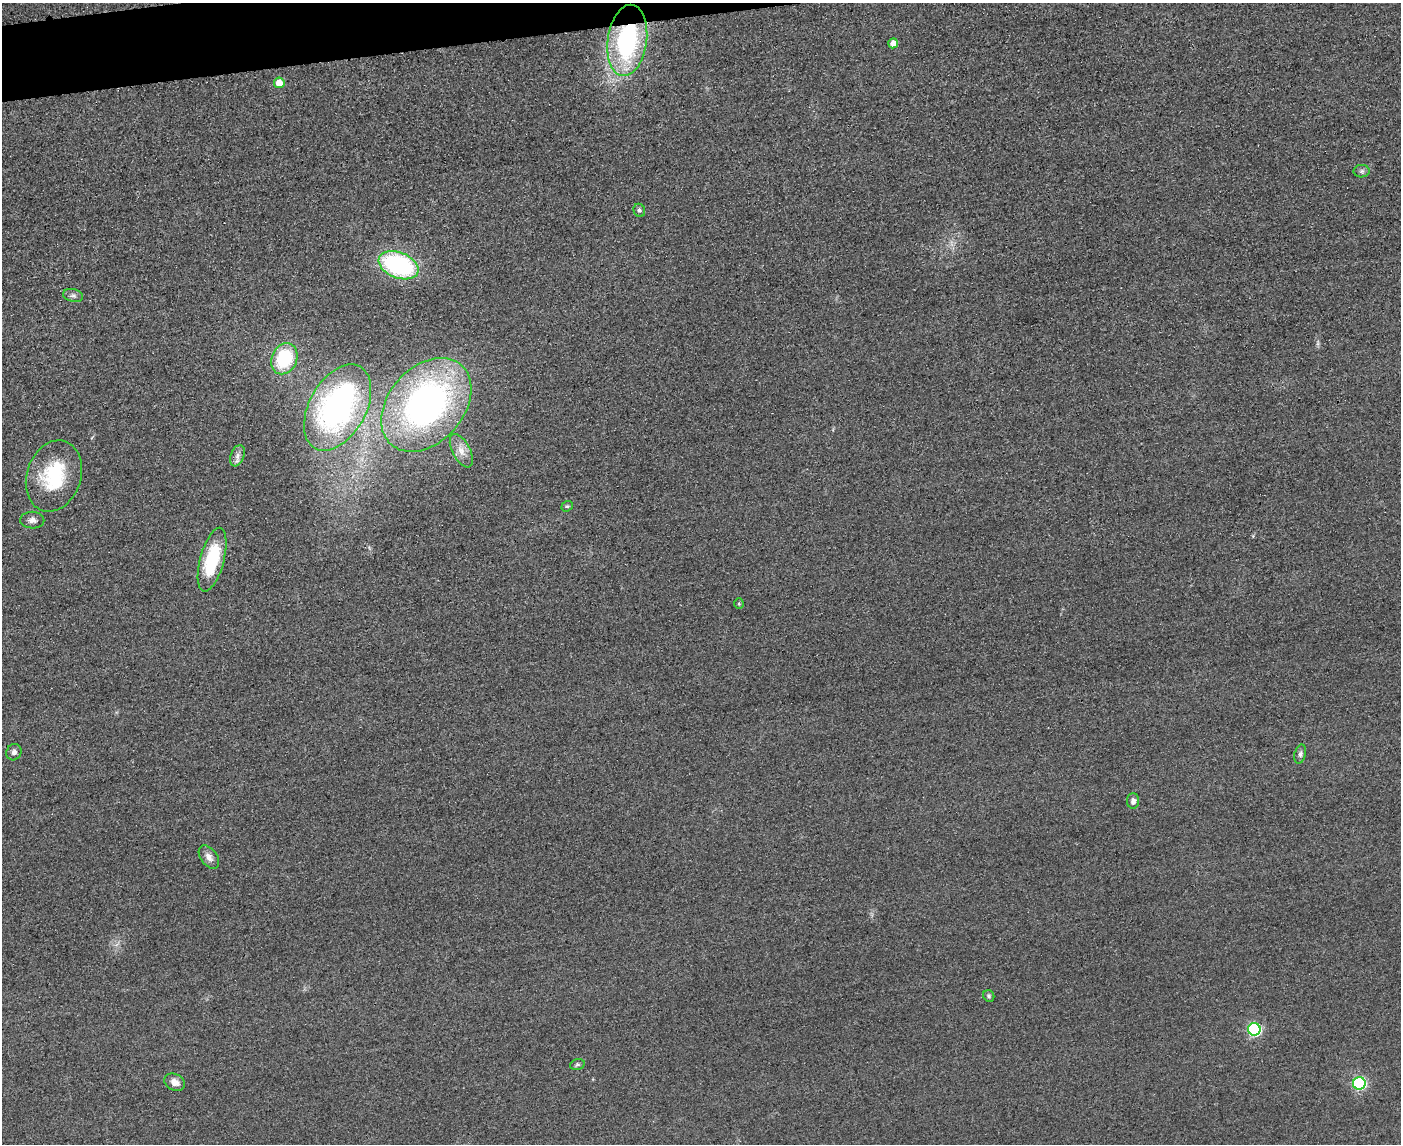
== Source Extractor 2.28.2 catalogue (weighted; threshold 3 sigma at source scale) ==
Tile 8 of 3 x 4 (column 2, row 3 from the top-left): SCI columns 1652-3050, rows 1166-2307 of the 4592 x 4615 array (HDU 1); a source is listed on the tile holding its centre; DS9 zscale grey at full resolution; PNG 1403 x 1146 px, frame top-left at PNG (2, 3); each listed source drawn as its Kron ellipse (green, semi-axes under 4 px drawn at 4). Shown black and unused: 2% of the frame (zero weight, under 3 of 4 exposures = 3% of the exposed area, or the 3 px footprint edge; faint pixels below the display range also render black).
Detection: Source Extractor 2.28.2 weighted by HDU 2 'WHT'; one run over the whole footprint, this tile lists its part. Background 0.0674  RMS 0.017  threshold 0.0782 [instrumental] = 3 sigma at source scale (4.5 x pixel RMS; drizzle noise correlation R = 1.50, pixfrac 1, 0.05/0.05 arcsec/px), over >= 5 px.
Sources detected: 26; all 26 listed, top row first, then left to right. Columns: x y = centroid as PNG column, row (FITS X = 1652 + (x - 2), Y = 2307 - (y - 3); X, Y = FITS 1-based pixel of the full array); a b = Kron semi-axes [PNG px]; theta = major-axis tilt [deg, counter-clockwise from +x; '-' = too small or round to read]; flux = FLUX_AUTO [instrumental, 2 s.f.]
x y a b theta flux
627 40 36 19 82 260
893 43 5 4 - 13
279 83 5 5 - 26
1362 171 8 6 0 4.6
639 210 7 5 -64 4.4
398 265 21 12 -22 260
73 295 10 6 -11 5.5
284 359 16 12 64 100
426 405 53 37 48 630
338 408 47 28 61 500
461 451 18 9 -62 17
237 456 11 6 69 8.2
54 476 36 27 72 120
567 506 6 5 - 2.8
32 520 12 8 -2 8.6
212 560 33 12 75 110
739 604 5 4 - 2.2
14 752 8 7 - 6.7
1300 754 9 5 75 5.3
1133 801 8 6 90 7.4
209 857 13 8 -54 11
989 996 6 5 - 3.4
1254 1029 6 6 - 240
577 1065 7 5 15 3.3
175 1082 11 8 -26 12
1359 1083 6 6 - 250
Overlapping masked pixels (flux is a lower limit): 1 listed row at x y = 627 40